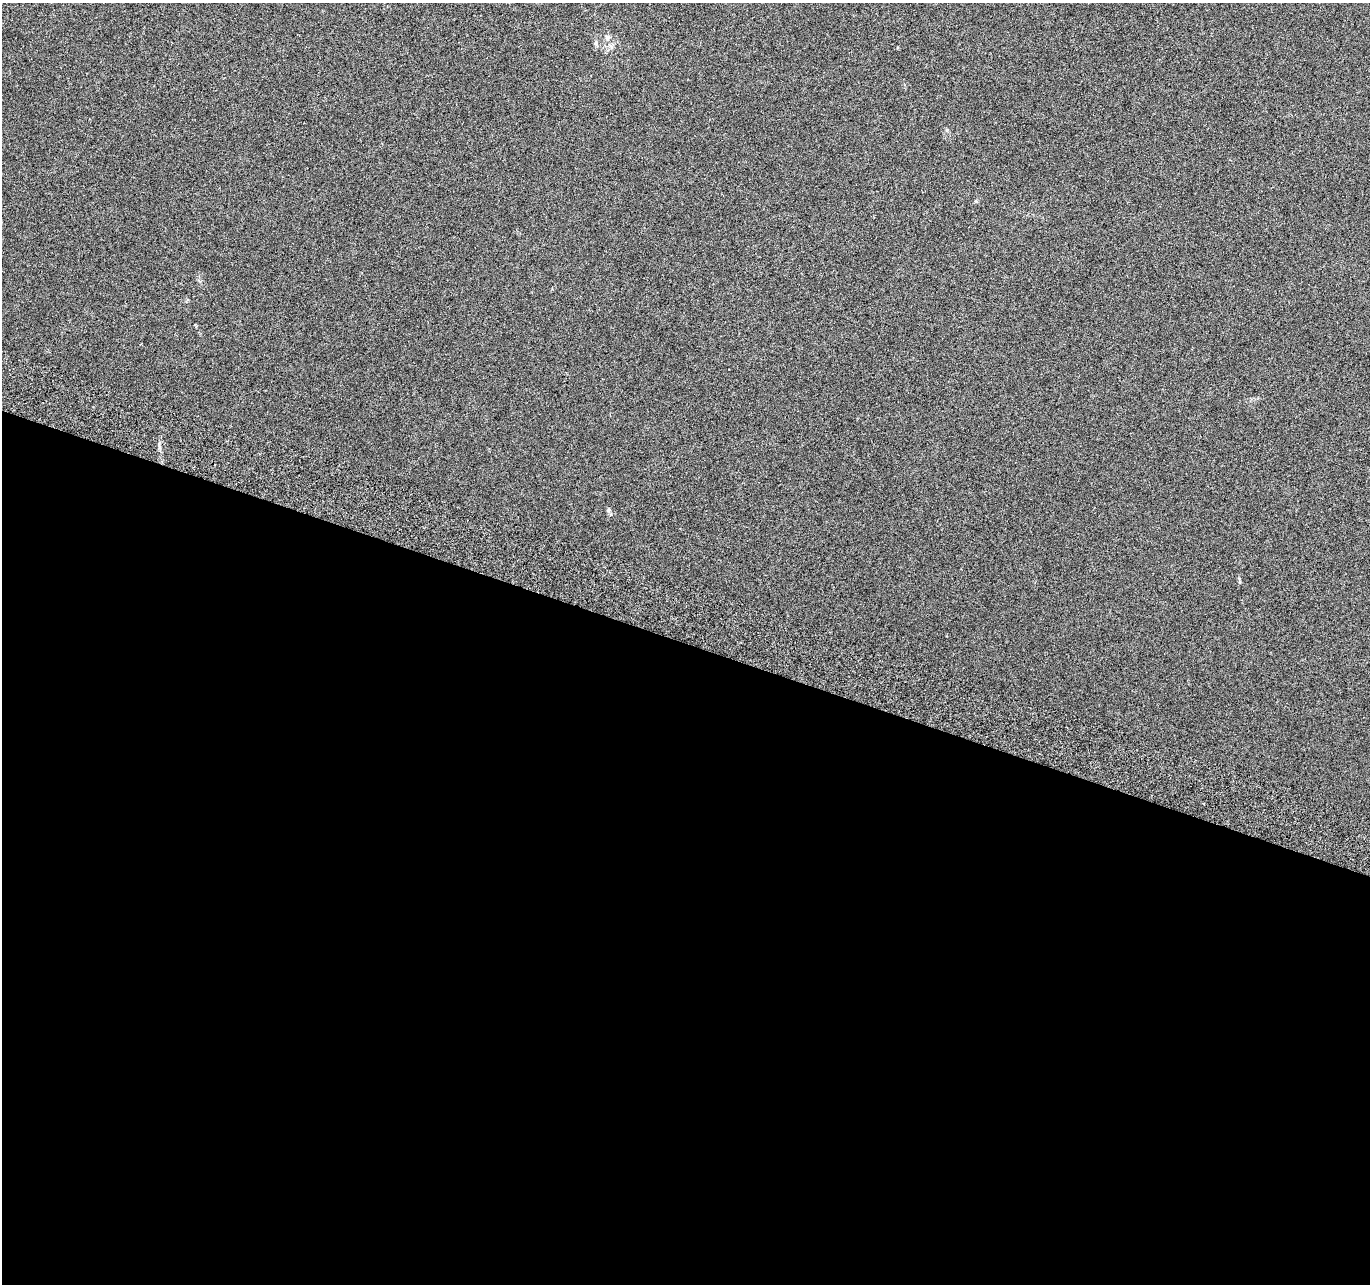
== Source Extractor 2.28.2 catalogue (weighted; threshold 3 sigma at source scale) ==
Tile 14 of 4 x 4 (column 2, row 4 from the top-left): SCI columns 1391-2758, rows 270-1551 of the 5526 x 5730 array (HDU 1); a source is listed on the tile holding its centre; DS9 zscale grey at full resolution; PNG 1372 x 1286 px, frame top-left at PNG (2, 3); no overlay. Shown black and unused: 50% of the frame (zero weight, under 3 of 6 exposures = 3% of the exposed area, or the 3 px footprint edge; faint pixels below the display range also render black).
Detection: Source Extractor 2.28.2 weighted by HDU 2 'WHT'; one run over the whole footprint, this tile lists its part. Background 0.02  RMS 0.0034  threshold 0.0141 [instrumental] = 3 sigma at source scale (4.09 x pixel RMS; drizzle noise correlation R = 1.36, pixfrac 0.8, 0.0396/0.0396 arcsec/px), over >= 5 px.
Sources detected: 3; all 3 listed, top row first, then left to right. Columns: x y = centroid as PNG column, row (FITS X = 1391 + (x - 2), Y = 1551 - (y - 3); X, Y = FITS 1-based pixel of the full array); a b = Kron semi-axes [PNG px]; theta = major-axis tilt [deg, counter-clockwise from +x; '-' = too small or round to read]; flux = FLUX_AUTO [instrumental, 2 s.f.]
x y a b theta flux
608 37 7 6 - 0.84
596 43 7 4 -90 0.56
608 510 6 5 - 0.54